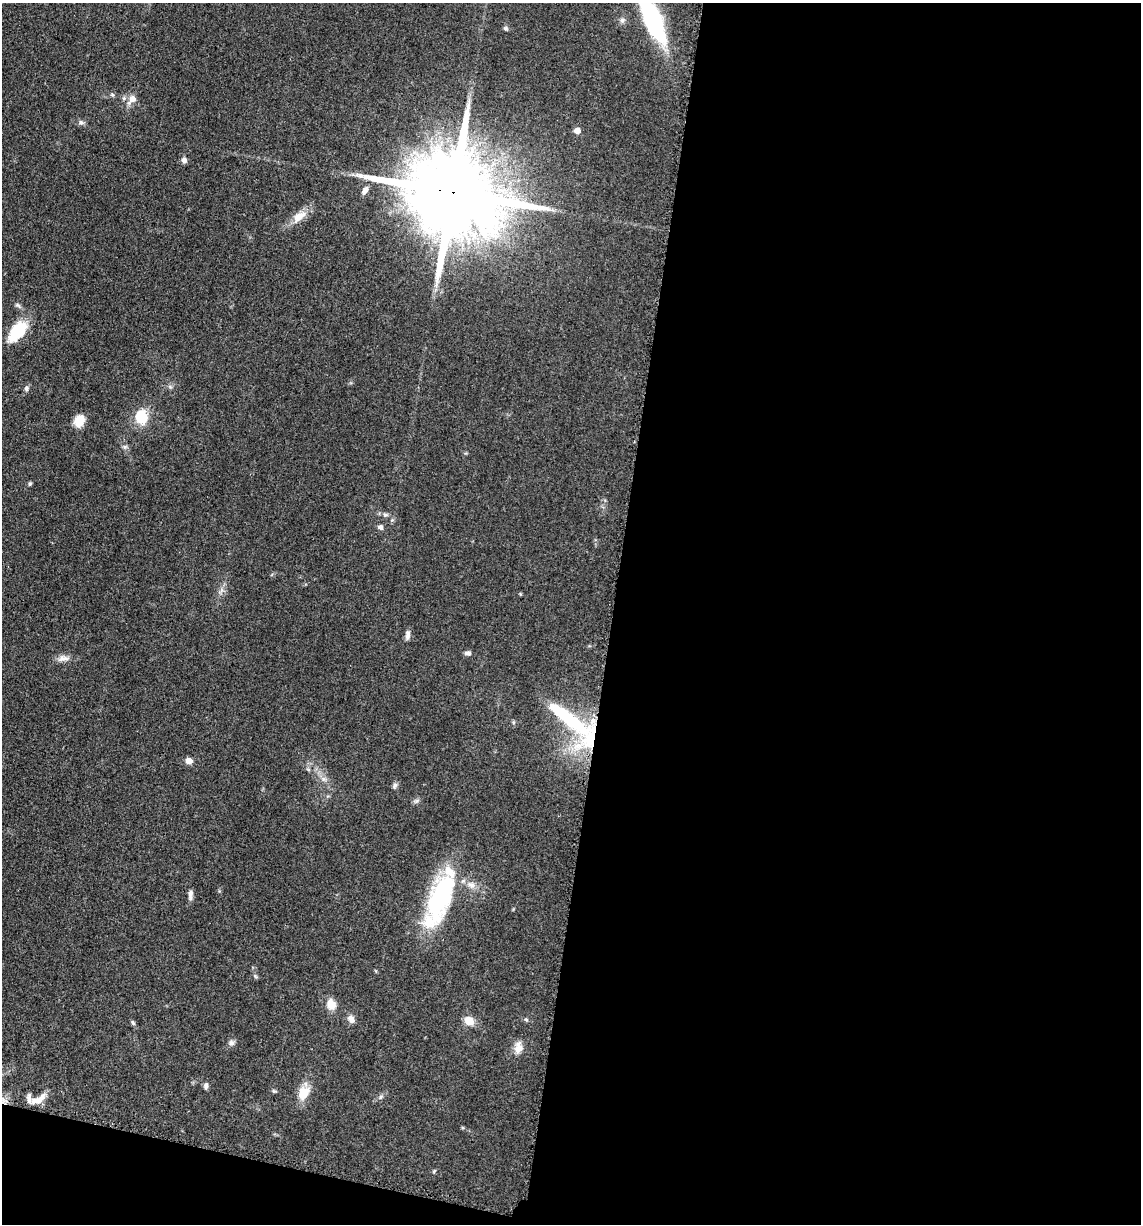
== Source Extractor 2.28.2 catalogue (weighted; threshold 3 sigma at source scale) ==
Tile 16 of 4 x 4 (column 4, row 4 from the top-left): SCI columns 3664-4802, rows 21-1242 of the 4980 x 4922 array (HDU 1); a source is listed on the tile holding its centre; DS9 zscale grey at full resolution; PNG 1143 x 1226 px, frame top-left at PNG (2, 3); no overlay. Shown black and unused: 49% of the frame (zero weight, under 3 of 5 exposures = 4% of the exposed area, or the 3 px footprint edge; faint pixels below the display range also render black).
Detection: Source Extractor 2.28.2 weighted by HDU 2 'WHT'; one run over the whole footprint, this tile lists its part. Background 0.0564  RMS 0.0058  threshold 0.0261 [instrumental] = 3 sigma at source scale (4.5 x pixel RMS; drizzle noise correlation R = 1.50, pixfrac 1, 0.05/0.05 arcsec/px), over >= 5 px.
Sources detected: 45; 3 inside a brighter listed object's ellipse — not listed separately; the other 42 listed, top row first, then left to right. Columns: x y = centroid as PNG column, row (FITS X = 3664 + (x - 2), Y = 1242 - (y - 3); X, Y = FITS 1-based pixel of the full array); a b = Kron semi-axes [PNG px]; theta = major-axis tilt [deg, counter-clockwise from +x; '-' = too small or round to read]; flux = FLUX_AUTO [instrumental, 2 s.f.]
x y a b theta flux
651 16 66 17 -67 75
622 20 8 7 - 1.8
506 28 7 5 -44 1
112 95 6 5 - 0.97
132 99 12 8 51 4.7
81 122 8 6 -40 1.5
577 130 5 5 - 5.7
184 160 7 6 - 2.2
365 190 10 6 61 2.9
453 193 26 20 -16 14000
299 217 23 11 42 7.9
17 331 28 14 51 21
26 388 8 6 79 1.6
141 417 14 12 -82 16
79 421 13 10 66 8.5
30 484 6 4 68 0.83
385 515 8 6 -21 1.6
380 527 5 5 - 2.2
408 635 12 6 85 2.5
468 653 8 6 -2 1.8
63 659 17 7 4 3.9
568 718 72 15 -39 40
591 737 57 21 43 43
189 761 6 6 - 4.6
323 779 8 6 -21 2.2
395 786 9 6 60 1.5
471 885 12 9 -40 4.4
190 895 13 6 86 2.4
440 898 64 21 69 82
255 976 6 4 -46 0.84
331 1004 12 10 -65 6.7
351 1019 11 8 -54 3
469 1021 12 9 -33 6.8
133 1023 7 5 -58 1
231 1043 8 7 - 1.9
518 1048 15 10 85 5.6
206 1086 8 6 -89 1.6
274 1091 7 5 -13 0.87
303 1093 20 15 57 9.6
381 1097 7 5 47 1.3
37 1100 18 8 12 5.9
434 1171 6 4 46 0.67
Overlapping masked pixels (flux is a lower limit): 2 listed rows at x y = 453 193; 591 737
Isophote crosses this tile's border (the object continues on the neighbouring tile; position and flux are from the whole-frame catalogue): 1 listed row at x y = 651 16